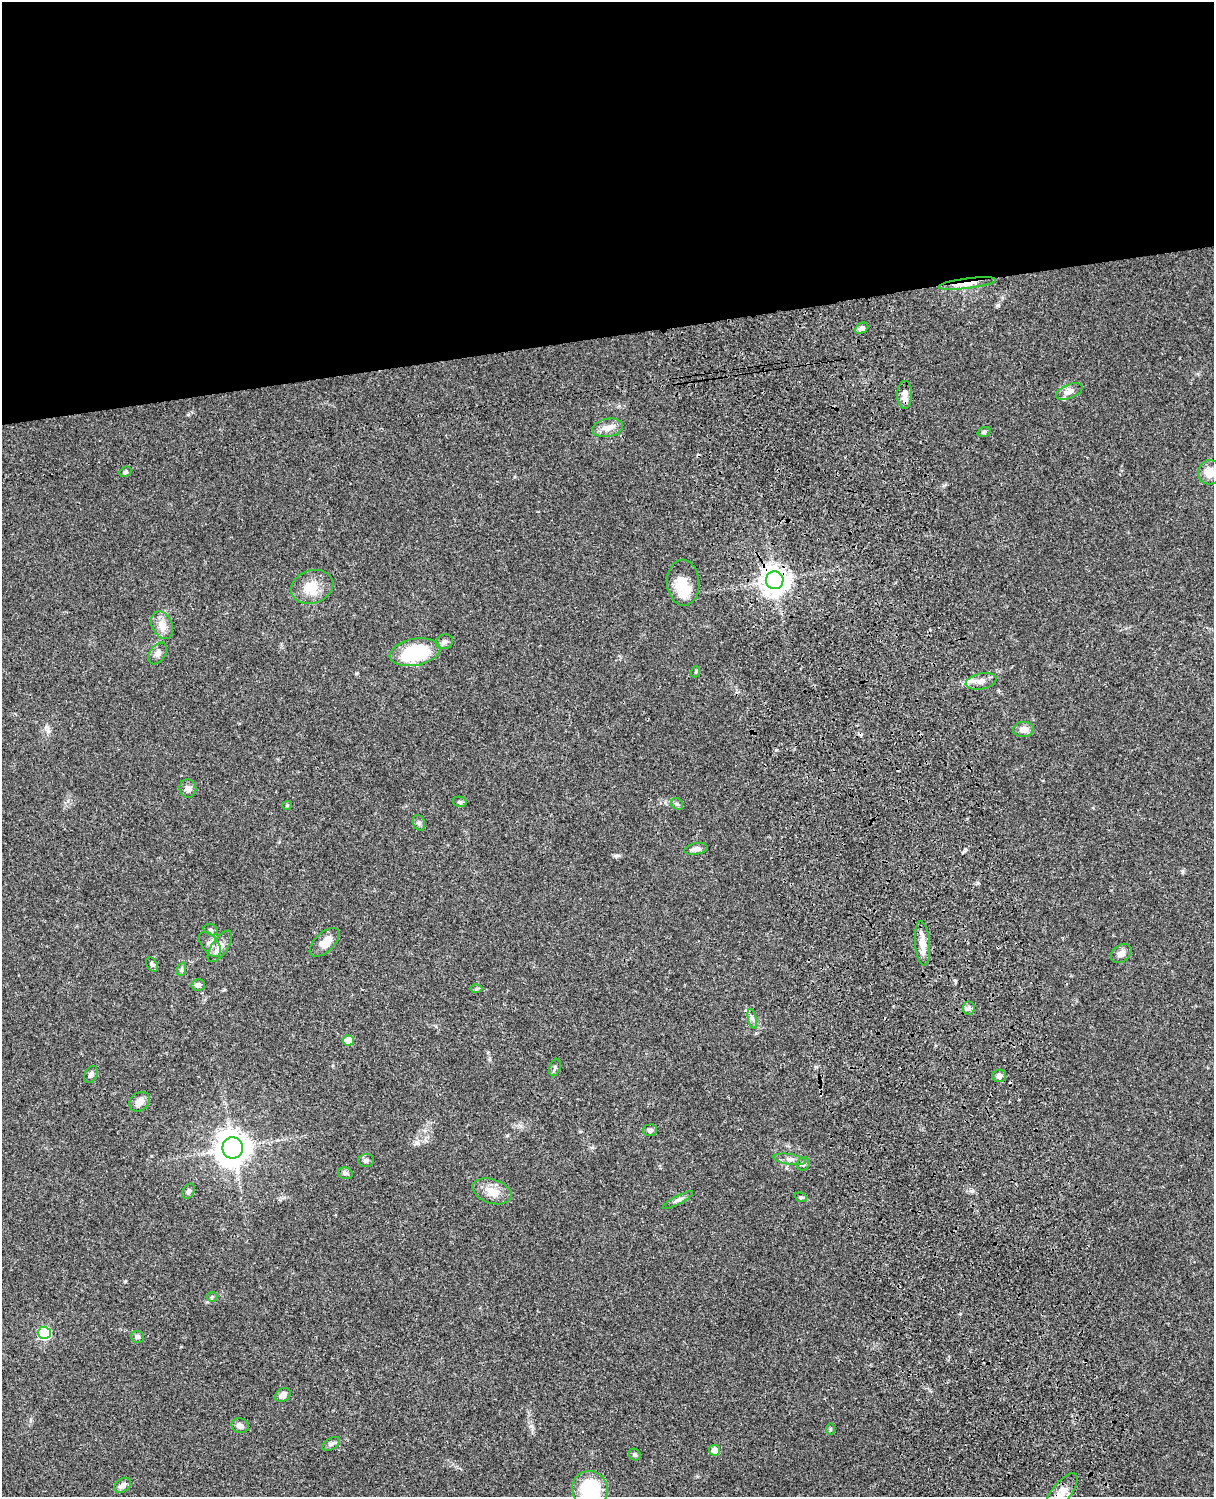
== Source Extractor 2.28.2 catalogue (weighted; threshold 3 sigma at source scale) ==
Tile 2 of 4 x 3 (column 2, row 1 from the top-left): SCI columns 1333-2544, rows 3268-4762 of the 5086 x 4928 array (HDU 1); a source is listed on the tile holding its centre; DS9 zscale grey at full resolution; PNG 1216 x 1499 px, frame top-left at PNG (2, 2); each listed source drawn as its Kron ellipse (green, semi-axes under 4 px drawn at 4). Shown black and unused: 23% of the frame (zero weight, under 3 of 4 exposures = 6% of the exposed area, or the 3 px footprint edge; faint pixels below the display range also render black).
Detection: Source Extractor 2.28.2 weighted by HDU 2 'WHT'; one run over the whole footprint, this tile lists its part. Background 0.075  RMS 0.0057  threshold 0.0257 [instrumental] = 3 sigma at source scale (4.5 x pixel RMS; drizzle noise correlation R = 1.50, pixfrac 1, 0.05/0.05 arcsec/px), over >= 5 px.
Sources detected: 68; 1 inside a brighter object's white glare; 2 cosmic-ray / hot-pixel residue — neither listed nor drawn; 2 inside a brighter listed object's ellipse — not listed separately; the other 63 listed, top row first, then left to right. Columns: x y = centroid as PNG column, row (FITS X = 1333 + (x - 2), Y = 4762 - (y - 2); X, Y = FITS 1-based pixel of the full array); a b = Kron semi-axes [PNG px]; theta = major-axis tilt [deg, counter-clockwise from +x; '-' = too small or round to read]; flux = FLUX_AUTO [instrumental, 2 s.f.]
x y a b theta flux
967 283 29 5 7 5.2
862 328 7 5 26 2.1
1069 391 14 7 21 3.4
905 395 14 7 89 4.7
608 428 15 9 11 4.7
984 432 6 5 - 1.2
125 472 6 5 - 0.92
1209 472 12 11 - 6.7
775 580 9 9 - 600
683 583 23 16 -86 10
312 587 22 16 19 11
162 625 15 10 -64 5.7
444 642 9 7 19 2
415 652 25 13 10 40
158 654 12 7 56 2.5
695 672 6 3 69 0.6
981 681 16 8 12 4.4
1024 729 10 7 1 3.9
188 788 9 8 - 2.5
460 802 7 5 -12 1.1
677 804 6 5 - 1.1
287 805 5 4 - 0.56
419 823 8 6 -68 1.4
696 849 11 6 11 2.5
211 930 7 5 -16 1.3
325 942 18 9 43 6.9
923 943 22 7 -85 6.7
210 944 14 8 -54 3.6
220 946 18 8 55 4.6
1121 953 11 8 39 3.4
152 964 7 5 -62 1.1
182 969 7 4 71 1
198 985 7 6 - 1.8
476 989 6 4 0 0.69
969 1008 6 6 - 1.5
752 1019 10 4 -77 1.5
348 1040 5 5 - 7
555 1067 9 5 72 1.3
91 1075 9 6 58 1.8
999 1076 7 6 - 1.9
140 1102 11 8 38 3.8
650 1130 7 6 - 1.6
233 1148 10 10 - 920
790 1159 16 5 -9 2.8
366 1160 8 6 2 1.4
803 1164 7 6 - 1.2
345 1173 7 5 -15 1.3
188 1191 8 5 59 1.4
492 1191 20 12 -19 7.8
801 1197 6 4 -20 0.87
678 1200 17 4 28 2
212 1297 5 5 - 0.79
44 1333 6 6 - 63
138 1337 6 6 - 1.5
283 1395 8 6 31 2.8
240 1426 9 7 -23 2
830 1429 6 4 89 0.66
331 1444 9 5 29 1.6
715 1450 5 5 - 5.8
635 1455 6 5 - 1.1
122 1485 9 6 37 2.3
590 1490 19 17 -64 36
1061 1493 24 9 52 7
Overlapping masked pixels (flux is a lower limit): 2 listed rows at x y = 967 283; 775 580
Isophote crosses this tile's border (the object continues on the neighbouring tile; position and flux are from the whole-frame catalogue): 2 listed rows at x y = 590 1490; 1061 1493
Unlisted compact peaks at least as high as the median listed source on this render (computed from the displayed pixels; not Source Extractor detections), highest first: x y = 416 1143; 998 305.